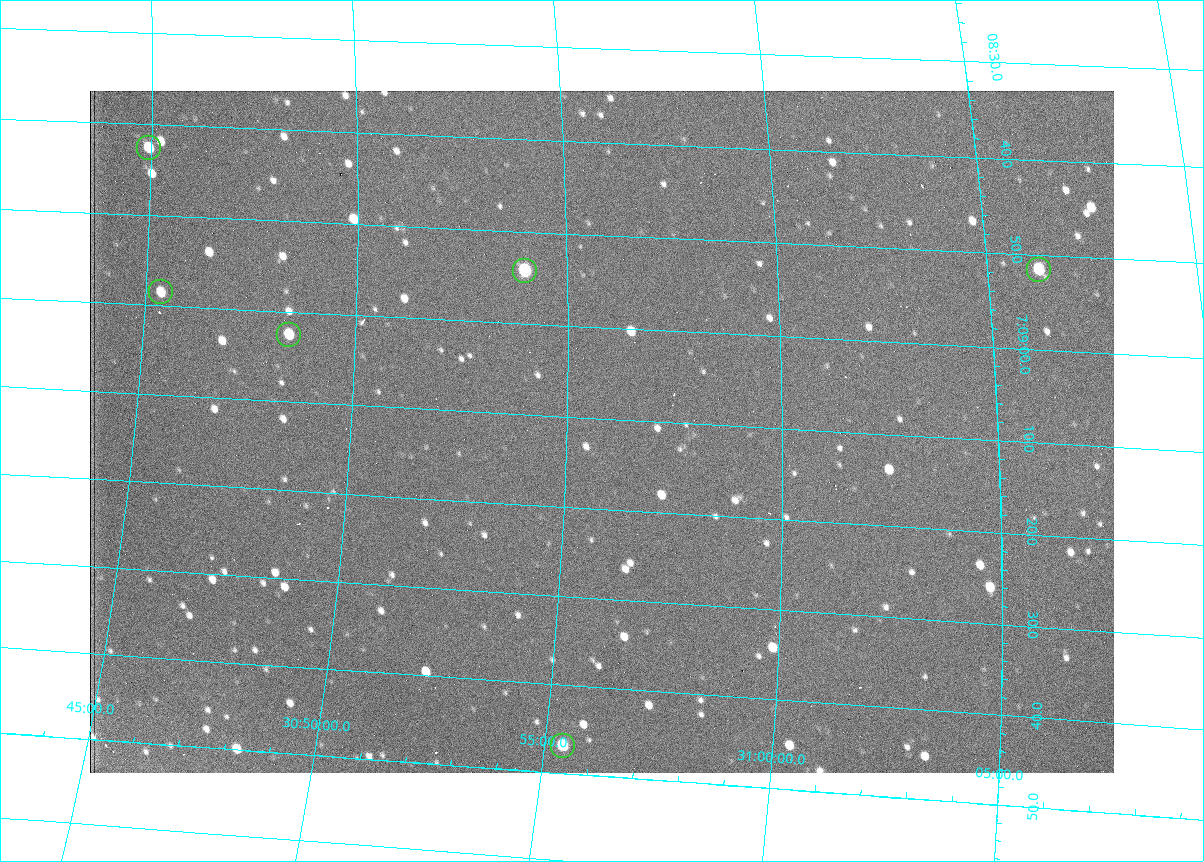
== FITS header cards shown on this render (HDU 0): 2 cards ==
NAXIS1  =                 1024 /fastest changing axis
NAXIS2  =                  682 /next to fastest changing axis

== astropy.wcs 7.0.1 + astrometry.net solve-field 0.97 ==
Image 1024 x 682 px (HDU 0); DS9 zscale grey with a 90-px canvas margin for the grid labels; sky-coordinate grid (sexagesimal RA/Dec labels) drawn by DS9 from the SOLVED WCS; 6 Tycho-2 reference stars matched to detected sources circled (green)
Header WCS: RA---TAN/DEC--TAN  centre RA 07:09:12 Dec +30:56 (107.30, +30.93 deg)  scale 1.43 arcsec/px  FOV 24.4' x 16.3'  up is -93 deg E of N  parity flipped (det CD > 0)
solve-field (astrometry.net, Tycho-2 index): VERIFIED the header's WCS against the Tycho-2 star catalogue (6 matches, 0 conflicts) and refined it, rather than solving blind
Solved WCS: RA---TAN-SIP/DEC--TAN-SIP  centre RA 07:09:11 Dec +30:56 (107.30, +30.93 deg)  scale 1.39 x 1.42 arcsec/px (non-square pixels)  FOV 23.8' x 16.1'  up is -91 deg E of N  parity flipped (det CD > 0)
The solver's refit moves the header's centre by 13 arcsec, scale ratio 0.9731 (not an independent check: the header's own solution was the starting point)
Tycho-2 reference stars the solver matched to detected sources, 6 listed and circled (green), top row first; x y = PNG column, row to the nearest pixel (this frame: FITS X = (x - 90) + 1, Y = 682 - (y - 91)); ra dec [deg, ICRS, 3 dp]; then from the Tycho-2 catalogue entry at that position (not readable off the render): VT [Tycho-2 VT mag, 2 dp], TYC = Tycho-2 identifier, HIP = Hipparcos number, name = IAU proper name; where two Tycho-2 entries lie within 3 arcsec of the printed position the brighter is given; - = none
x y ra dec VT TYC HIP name
149 148 107.177 +30.749 11.91 2438-477-1 - -
1039 270 107.215 +31.104 11.64 2438-821-1 - -
525 271 107.226 +30.900 10.76 2438-883-1 - -
161 292 107.244 +30.756 12.13 2438-718-1 - -
289 335 107.261 +30.807 12.26 2438-856-1 - -
563 746 107.445 +30.924 11.38 2438-1056-1 - -